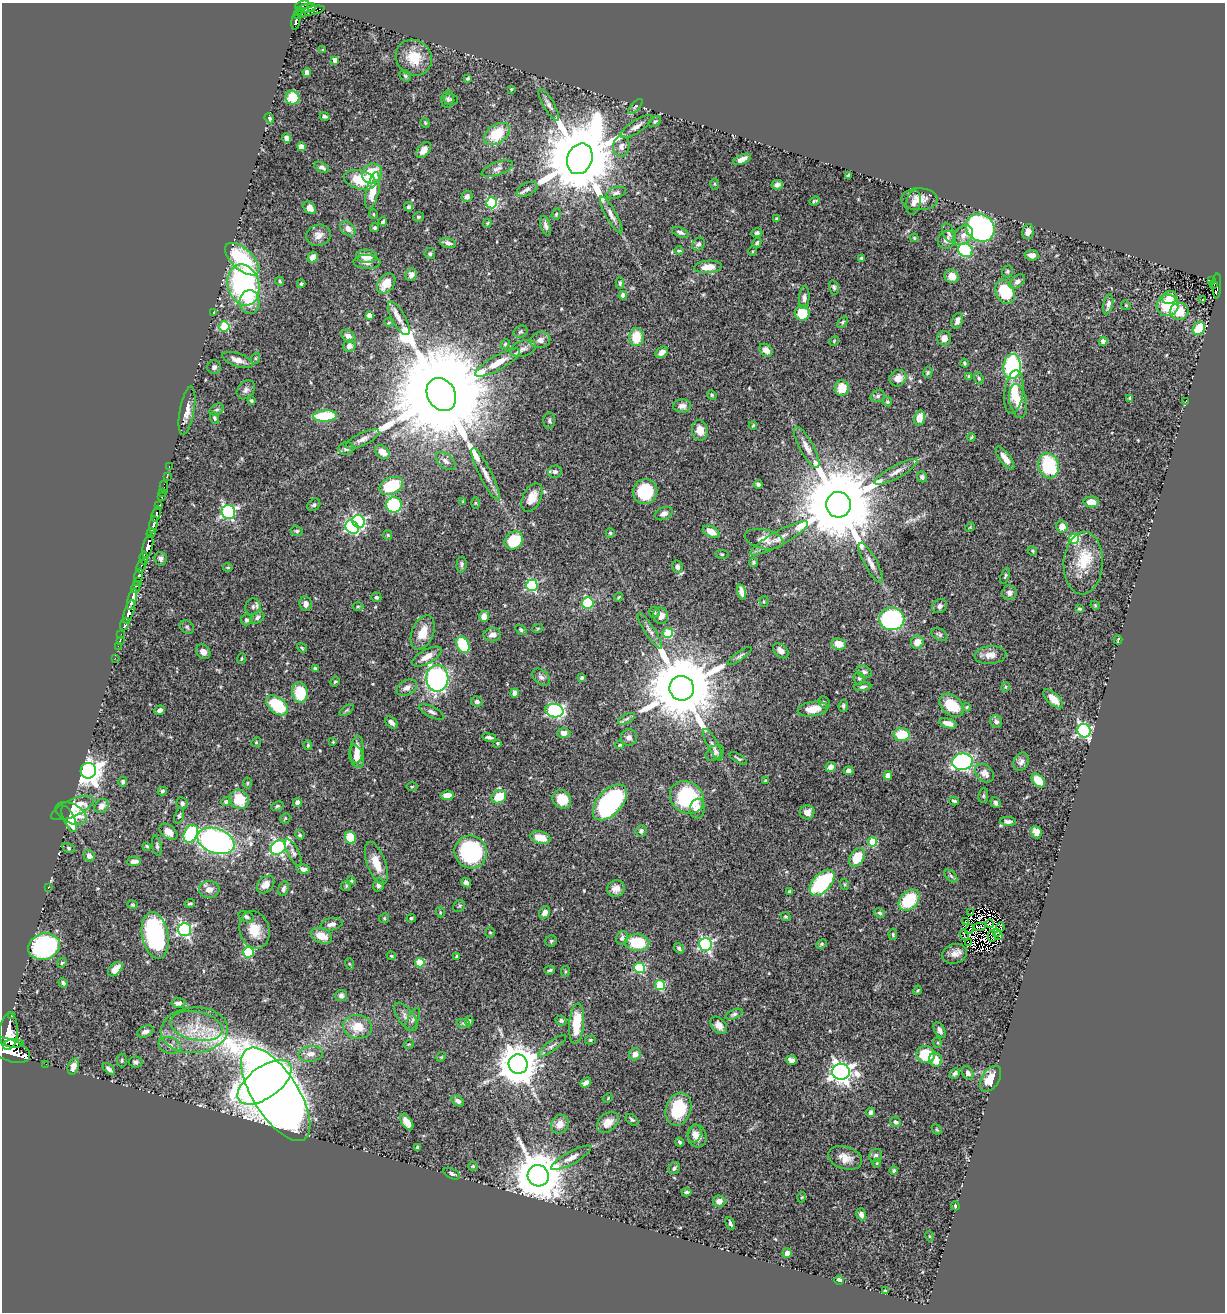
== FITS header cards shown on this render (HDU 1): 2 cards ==
NAXIS1  =                 1223
NAXIS2  =                 1310

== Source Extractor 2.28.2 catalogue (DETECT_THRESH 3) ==
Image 1223 x 1310 px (HDU 1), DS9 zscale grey, 1 PNG px = 1 image px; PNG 1227 x 1314 px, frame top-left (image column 1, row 1310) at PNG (2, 3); each listed source drawn as its Kron ellipse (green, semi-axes under 4 px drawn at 4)
Background 0.757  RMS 0.019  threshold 0.058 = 3 sigma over >= 5 px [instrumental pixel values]
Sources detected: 525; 7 with non-positive FLUX_AUTO (blend fragments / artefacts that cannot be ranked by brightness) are neither listed nor drawn; of the other 518, the 500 brightest by FLUX_AUTO listed and drawn (18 fainter detections omitted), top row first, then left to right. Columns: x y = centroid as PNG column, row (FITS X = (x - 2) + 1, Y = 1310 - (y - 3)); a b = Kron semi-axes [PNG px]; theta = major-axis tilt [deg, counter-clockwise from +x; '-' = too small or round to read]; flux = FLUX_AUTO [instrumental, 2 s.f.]
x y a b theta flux
302 5 7 4 19 430
311 7 4 3 - 67
307 8 8 3 8 180
300 10 3 3 - 30
310 11 14 3 13 200
297 14 3 2 - 100
301 14 3 3 - 70
296 21 9 3 81 270
323 50 4 4 - 1.5
414 58 19 17 -41 31
335 60 4 4 - 8.3
307 72 4 4 - 7.2
405 76 6 5 - 2.3
468 78 4 3 - 1.9
511 89 3 2 - 1.2
292 98 7 7 - 33
448 99 9 6 80 3.7
451 99 7 5 -13 2.1
549 105 18 5 -60 6.1
635 107 9 4 46 2.5
325 116 5 3 - 2.6
269 118 5 4 - 2.3
655 122 7 4 36 2
425 123 5 4 - 1.4
636 126 19 6 33 7.4
497 134 14 9 35 45
287 138 5 4 - 4
621 146 10 8 84 6.2
301 147 4 4 - 11
424 150 9 6 49 10
580 159 16 12 67 21000
742 159 9 4 25 8
322 167 8 4 -25 3.8
497 169 16 6 20 6.6
372 173 10 9 - 41
848 175 4 3 - 1.6
360 180 16 9 -14 42
714 184 6 4 -90 1.4
777 185 6 5 - 3.8
527 189 11 6 26 4.5
373 191 19 6 78 22
616 193 10 5 18 4.2
467 196 6 5 - 5.4
919 199 18 11 -1 15
815 201 5 3 - 1.9
914 202 12 7 80 6.2
492 203 5 5 - 110
409 207 5 4 - 3.2
310 208 7 5 -48 8.8
373 214 5 3 - 1.4
556 214 6 4 70 1.8
611 215 21 5 -61 7.7
418 217 5 4 - 1.8
777 219 3 3 - 2.1
383 222 4 3 - 2.1
487 223 4 4 - 1.6
546 226 10 4 -74 4.5
375 228 4 4 - 2.4
980 228 15 13 -40 380
348 229 9 6 -42 7.2
1028 231 8 5 77 7.2
680 232 9 4 -21 3.6
757 233 5 4 - 2.4
949 233 10 6 -65 3.9
319 235 12 10 14 9.3
963 235 11 8 47 8.5
914 238 4 3 - 1.4
947 240 9 8 - 6.5
448 243 8 5 -15 5.4
757 243 5 4 - 2.3
699 244 7 5 51 3.9
965 250 7 6 - 93
679 251 5 3 - 1.3
753 251 5 3 - 1.1
430 254 5 5 - 2.5
1032 255 7 5 -9 5.8
366 256 10 6 -3 17
313 257 6 5 - 7.9
861 258 3 3 - 1.8
242 259 21 10 -43 80
367 262 13 7 -2 7.8
708 267 14 6 5 17
1007 271 6 5 - 2.4
411 275 6 5 - 5.4
952 276 7 6 - 14
280 281 4 3 - 1.3
1017 281 9 5 38 4.9
1212 281 3 3 - 7.7
386 283 11 7 53 21
620 283 6 4 89 2.2
301 284 4 3 - 1.8
243 285 21 15 -77 220
1214 285 3 2 - 18
1217 286 12 3 87 130
834 287 7 4 -75 2.6
1005 292 13 9 -66 59
623 295 4 4 - 6.3
1170 297 8 6 25 12
804 298 11 5 87 4.3
1203 300 3 3 - 3.1
250 302 12 10 -87 18
1108 304 10 4 76 5.1
1126 305 5 4 - 1.5
1168 305 11 10 - 53
1179 311 9 8 - 30
214 313 4 3 - 3
802 313 7 7 - 31
369 315 4 4 - 7.5
399 318 18 7 -61 11
957 321 8 5 70 7.1
842 322 6 4 52 1.7
389 323 5 3 - 1.1
224 326 5 5 - 70
1199 328 7 5 55 40
520 332 7 5 30 2.7
348 336 8 5 -37 6.9
636 337 9 7 85 32
944 338 7 7 - 7.7
540 340 10 8 12 7.4
834 341 5 4 - 1.2
1103 342 4 4 - 5.6
505 344 5 3 - 1.4
349 346 6 6 - 7.3
523 348 13 7 17 7.1
766 350 7 5 -38 8.1
662 352 7 5 40 6.6
256 358 6 3 72 1.5
237 360 16 6 -19 9.8
498 363 25 7 30 20
964 363 4 3 - 1.7
214 367 7 7 - 3.1
1012 367 12 8 87 130
928 373 5 4 - 2
969 376 4 3 - 1.9
898 378 9 8 - 11
979 378 6 4 -69 2.3
842 388 8 7 - 25
246 390 10 7 50 5.2
1014 392 22 9 82 25
441 394 17 14 -60 53000
712 395 5 4 - 1.6
878 396 7 5 17 3
1130 398 4 3 - 2.4
251 400 4 3 - 1.8
1018 401 17 8 -80 17
1186 401 3 2 - 4.3
887 402 5 4 - 1.6
682 406 9 6 2 6.3
217 410 7 5 31 2.8
187 411 24 7 80 13
325 416 12 5 3 60
215 418 6 4 -73 2.3
919 418 7 5 77 15
549 421 8 6 85 3.1
753 426 4 3 - 1.6
700 430 10 8 -78 16
971 437 4 3 - 1.4
362 439 18 6 26 7.8
807 447 23 7 -61 11
346 449 8 6 13 4.1
382 452 8 6 -39 13
1005 458 14 5 -54 10
446 461 11 7 -39 6
1049 466 13 10 -74 79
169 467 3 2 - 14
555 472 7 6 - 4.1
896 472 24 6 29 10
486 474 29 6 -63 13
167 476 3 2 - 6.9
922 477 5 5 - 3.2
758 484 4 4 - 3.3
164 486 5 2 - 19
391 486 12 8 25 73
162 492 2 2 - 8.4
645 492 13 12 - 62
161 497 3 3 - 36
532 498 15 9 64 17
463 502 4 3 - 1.1
1091 502 8 5 -1 14
475 503 5 4 - 1.3
314 505 7 5 43 3
394 505 8 7 - 91
838 505 13 12 - 24000
158 506 3 3 - 180
228 512 7 6 - 240
156 514 8 3 74 200
664 514 9 6 23 6.3
359 521 6 6 - 210
153 525 8 3 78 950
352 527 7 6 - 160
970 527 5 4 - 1.3
1062 527 6 5 - 12
297 531 6 5 - 2.6
711 532 9 5 -28 12
151 533 5 4 - 480
610 533 5 4 - 2.5
388 535 5 4 - 1.4
779 538 33 7 29 16
1074 538 5 5 - 87
764 539 19 9 -12 13
514 540 10 8 41 52
148 547 12 5 78 1700
1032 551 5 4 - 1.5
722 554 7 3 -7 1.5
144 558 7 4 -84 450
161 559 7 6 - 3.4
754 562 4 4 - 2
871 563 22 6 -62 11
1083 563 31 19 87 44
461 564 8 5 85 3.2
141 566 7 3 65 280
228 567 4 3 - 1.5
677 567 6 5 - 4.7
139 575 7 3 76 490
1005 576 8 3 71 1.8
137 582 4 3 - 100
532 585 6 5 - 140
136 587 6 4 65 120
741 592 8 4 -75 8.2
1009 593 7 7 - 6.5
376 597 5 4 - 2.2
619 597 4 3 - 1.1
132 599 11 3 77 1300
764 602 5 4 - 1.4
588 603 6 6 - 49
305 604 7 6 - 5.9
1095 605 5 4 - 1.3
358 606 5 3 - 1.5
940 606 8 6 38 4.3
253 607 8 7 - 4
1079 609 3 3 - 1.6
129 612 12 4 72 1400
654 612 6 5 - 2.3
484 616 5 5 - 9.9
661 616 8 7 - 9.2
257 618 8 5 35 3.5
892 619 12 11 - 180
247 620 6 5 - 3.3
125 624 6 3 67 91
187 627 8 6 -40 2.7
538 628 5 3 - 1.3
521 630 6 4 -32 2
650 631 21 5 -57 6.8
423 633 18 11 69 21
668 633 5 5 - 55
121 634 2 2 - 14
939 634 9 5 -31 2.7
492 635 9 6 10 7.7
120 640 2 2 - 13
1118 640 5 2 - 2
917 642 6 6 - 13
839 644 7 6 - 16
463 645 8 6 -65 54
118 646 2 2 - 9.7
302 648 5 3 - 1.7
781 651 9 6 -43 7.8
203 652 8 6 -48 8.7
990 655 16 9 5 11
427 656 16 7 30 12
740 656 14 4 35 3.4
115 658 2 2 - 12
242 658 5 2 - 1.2
315 668 4 3 - 2.1
864 672 8 6 -28 2.9
541 677 10 7 -43 4.5
437 678 13 11 89 290
582 678 4 3 - 2.7
859 678 6 5 - 2.1
335 682 5 3 - 1.8
863 687 8 4 7 2.7
1006 687 4 3 - 1.4
407 688 11 7 28 7.5
682 688 12 12 - 18000
300 692 10 8 -78 46
515 693 4 4 - 4.6
1053 699 12 5 -44 15
477 701 6 5 - 3.9
824 702 6 5 - 2.3
277 705 12 7 -40 64
952 705 14 9 -40 39
843 706 6 5 - 2.8
967 707 4 4 - 1.4
813 709 15 7 8 19
160 710 5 4 - 4
347 710 8 4 35 1.9
554 711 9 6 -10 210
432 712 13 5 -27 4.8
626 719 9 4 27 3.6
391 722 7 5 -42 5.2
996 722 6 5 - 3.8
948 723 9 4 -16 9.5
1084 731 7 6 - 270
564 733 6 5 - 8.2
902 734 8 6 -3 35
489 737 7 3 -9 3.5
629 738 8 8 - 6.1
256 742 5 4 - 1.6
333 742 4 4 - 1.1
498 743 3 2 - 1.2
308 745 5 4 - 1.5
620 745 4 3 - 1.5
713 745 18 5 -62 5.7
357 750 14 6 86 13
714 753 10 6 37 4.5
356 756 12 7 -75 13
738 758 10 3 -32 2.2
962 762 10 8 10 240
1021 762 9 7 66 5.6
831 767 5 5 - 5.8
849 770 5 4 - 4.8
88 771 8 7 - 1400
984 773 11 8 -45 8.2
888 775 4 4 - 13
765 780 4 3 - 1.1
1038 780 8 5 -46 27
123 782 5 4 - 3.2
248 783 5 3 - 1.4
412 787 5 3 - 1.4
162 791 5 4 - 2.5
447 795 6 5 - 8.3
983 796 7 5 84 2.1
499 797 7 6 - 30
687 798 18 15 -38 110
239 799 10 9 - 34
562 799 10 8 -48 23
226 801 4 4 - 2.4
954 801 5 3 - 2
297 802 4 4 - 7.9
610 802 21 12 48 210
182 803 6 5 - 3.6
995 803 6 4 -55 3.4
101 806 8 6 50 7.2
277 806 6 4 21 1.9
72 808 23 8 24 31
697 809 10 7 80 7.4
807 812 7 7 - 9.9
71 813 16 9 -27 35
179 816 8 4 71 2.6
285 818 5 4 - 1.8
69 819 14 5 -66 27
1008 821 8 4 -2 4.4
641 831 5 5 - 4.1
168 832 10 6 -38 15
1036 832 6 5 - 8.7
191 834 9 6 63 100
300 835 5 4 - 2
350 838 6 5 - 42
540 838 10 6 -15 20
216 841 19 12 -19 350
872 842 5 4 - 52
147 846 3 2 - 1.5
157 846 10 5 -78 3
278 847 8 6 38 270
69 848 6 4 -29 2
293 852 15 5 -62 5.4
471 852 16 16 - 150
89 856 6 5 - 5.2
857 858 10 7 59 31
134 861 7 4 4 7.2
376 863 22 9 -70 23
303 869 7 4 -13 4.8
951 876 8 4 -45 2.9
351 881 5 3 - 1.5
466 883 5 4 - 4.6
822 883 15 9 47 140
844 884 5 3 - 1.3
265 885 10 7 45 11
378 885 7 5 74 4.4
346 886 5 5 - 1.7
48 887 3 3 - 5.6
209 889 10 8 2 9
283 889 8 5 71 3.8
616 889 9 8 - 8.5
789 891 4 3 - 1.5
909 900 12 8 48 61
190 903 5 3 - 1.9
132 905 5 4 - 1.5
459 906 6 5 - 2.1
440 912 5 3 - 1.3
971 912 3 2 - 1.8
545 913 6 5 - 7.8
879 913 6 4 -27 2
246 917 8 5 -23 3.4
786 917 5 4 - 2
384 918 5 4 - 1.7
411 918 5 4 - 1.6
965 921 4 2 - 5.6
332 924 11 6 10 5.7
990 924 4 2 - 2.6
980 927 6 2 5 1.1
1000 927 4 2 - 1.4
970 929 5 2 - 3.3
185 930 6 6 - 250
254 930 19 14 -73 25
490 932 5 4 - 1.5
997 933 3 2 - 1.3
893 934 6 4 -86 1.9
155 935 23 13 -80 180
964 935 5 2 - 1.9
999 935 2 2 - 1.8
321 936 11 7 -22 18
992 936 6 2 -89 1.3
622 938 7 6 - 4.7
551 941 5 5 - 2.2
637 943 12 8 -4 53
968 943 4 2 - 2.1
705 944 6 6 - 250
822 944 6 4 27 2
44 946 16 13 19 220
679 948 6 4 -53 3.1
248 952 5 5 - 110
954 954 12 10 16 9.6
391 956 5 3 - 1.6
457 956 4 3 - 2.1
62 963 5 4 - 2
420 963 5 4 - 46
350 964 6 3 -69 1.4
640 968 5 5 - 100
115 969 8 5 45 13
550 970 5 4 - 2.2
565 971 5 3 - 1.4
63 983 5 4 - 3
660 985 5 5 - 66
917 990 5 3 - 1.5
341 995 6 5 - 3.6
178 1003 7 5 4 4.8
734 1014 9 4 22 2.9
11 1016 3 3 - 82
406 1017 16 8 -53 8.2
413 1019 12 5 65 3.7
469 1021 5 4 - 1.8
561 1021 6 4 -18 2.7
463 1023 7 4 -20 2.2
576 1023 20 7 85 37
719 1025 10 7 -51 9.2
197 1026 26 14 -12 32
357 1027 14 11 -7 25
194 1030 34 22 4 59
940 1030 8 5 -60 4.6
9 1031 18 9 87 2900
145 1032 8 5 25 5.9
590 1040 5 4 - 2.1
14 1043 9 3 0 620
938 1043 5 3 - 1.3
409 1044 5 3 - 1.3
170 1045 11 8 -15 7.6
552 1046 17 5 37 4.8
10 1050 21 11 -21 5400
311 1054 12 8 6 9.5
635 1054 6 6 - 7.8
926 1055 9 8 - 56
441 1057 5 4 - 1.3
122 1060 7 5 -89 2.1
791 1060 5 4 - 6.5
936 1060 7 6 - 16
136 1062 7 5 -10 2.8
46 1064 2 2 - 8.3
518 1064 10 9 - 4100
73 1066 8 5 72 7.3
109 1069 7 3 -43 3.7
841 1072 9 8 - 890
955 1073 6 4 43 3.4
968 1073 7 5 -59 3.9
990 1079 14 8 57 20
265 1082 31 15 36 1600
586 1082 6 3 38 4.6
276 1094 53 22 -57 3900
608 1098 5 4 - 1.2
458 1101 7 4 -32 4.5
678 1109 17 12 72 58
870 1112 5 4 - 4.3
632 1120 7 4 -39 2.1
407 1122 9 5 -57 10
608 1122 12 8 41 13
895 1122 5 5 - 3.3
560 1124 10 8 55 14
937 1129 6 3 -44 1.3
695 1134 9 6 76 6.3
697 1136 11 9 -85 9.9
680 1142 4 4 - 2.4
418 1147 4 4 - 2.8
876 1156 7 6 - 3.7
571 1158 22 6 29 9.8
845 1158 17 11 -18 14
877 1163 4 4 - 1.3
473 1166 4 4 - 1.7
674 1168 6 5 - 3.6
894 1170 4 4 - 2.1
452 1174 9 5 -25 2.8
538 1176 11 10 - 7500
687 1192 5 3 - 2.3
802 1197 5 3 - 1.1
719 1201 6 5 - 7.8
955 1206 4 3 - 1.7
861 1214 6 5 - 5
730 1223 7 3 -66 3
929 1236 5 3 - 1.1
787 1253 4 4 - 9.3
839 1280 4 4 - 4
885 1291 3 3 - 1.2
At the frame edge (FLAGS 8, measured only in part): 2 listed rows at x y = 302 5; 10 1050
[18 fainter detections neither listed nor drawn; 7 non-positive-flux detections neither listed nor drawn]